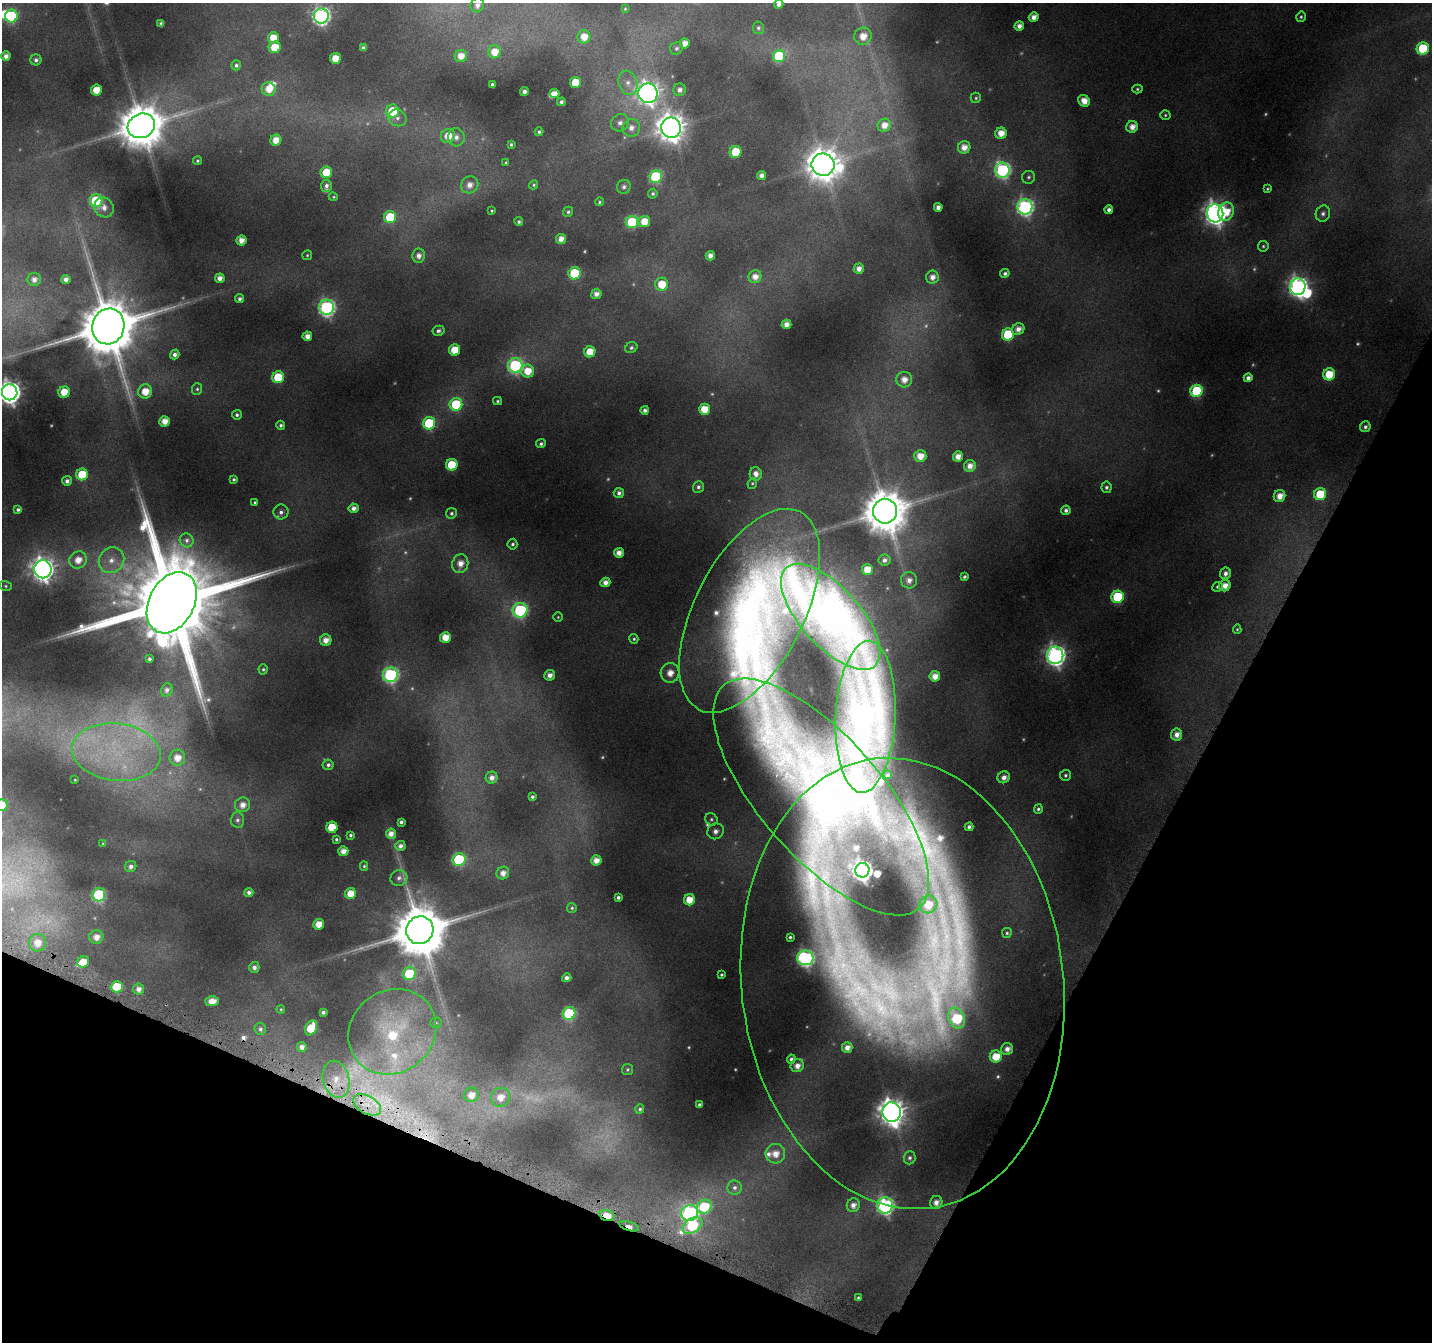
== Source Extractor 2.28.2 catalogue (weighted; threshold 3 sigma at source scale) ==
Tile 15 of 4 x 4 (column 3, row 4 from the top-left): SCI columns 2885-4314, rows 307-1646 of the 5745 x 5877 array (HDU 1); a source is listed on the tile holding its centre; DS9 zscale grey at full resolution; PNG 1434 x 1344 px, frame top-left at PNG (2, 3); each listed source drawn as its Kron ellipse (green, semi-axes under 4 px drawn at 4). Shown black and unused: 24% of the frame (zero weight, under 4 of 8 exposures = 2% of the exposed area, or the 3 px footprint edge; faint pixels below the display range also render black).
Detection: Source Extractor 2.28.2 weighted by HDU 2 'WHT'; one run over the whole footprint, this tile lists its part. Background 0.0917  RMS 0.0092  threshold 0.0376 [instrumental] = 3 sigma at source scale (4.09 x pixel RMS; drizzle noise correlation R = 1.36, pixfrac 0.8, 0.0396/0.0396 arcsec/px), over >= 5 px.
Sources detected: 328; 33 too faint to see at this stretch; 2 inside a brighter object's white glare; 2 cosmic-ray / hot-pixel residue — neither listed nor drawn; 10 inside a brighter listed object's ellipse — not listed separately; the other 281 listed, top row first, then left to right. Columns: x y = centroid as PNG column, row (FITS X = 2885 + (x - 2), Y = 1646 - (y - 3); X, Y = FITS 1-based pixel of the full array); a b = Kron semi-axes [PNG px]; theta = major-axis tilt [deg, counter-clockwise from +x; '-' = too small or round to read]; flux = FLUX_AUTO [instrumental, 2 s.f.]
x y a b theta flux
779 4 5 4 - 4.1
477 5 7 6 - 4.9
625 9 4 3 - 0.97
11 16 6 6 - 70
321 16 7 7 - 300
1034 17 5 4 - 7
1301 17 5 4 - 1.5
161 24 4 4 - 3
1019 26 5 4 - 5.8
758 28 6 5 - 2.1
863 36 9 8 - 13
584 37 6 6 - 11
273 38 5 5 - 15
685 43 5 5 - 8.9
275 47 6 5 - 21
363 48 4 4 - 3
676 48 6 6 - 2.4
1423 48 6 6 - 51
494 52 6 6 - 14
6 56 5 4 - 6
461 56 6 6 - 11
779 56 6 6 - 60
335 58 5 5 - 14
36 60 5 5 - 3
236 65 5 5 - 2.4
575 83 5 5 - 23
628 83 12 9 -70 8.4
492 84 4 3 - 1.9
269 89 7 6 - 12
1137 89 5 4 - 1.3
96 90 5 5 - 16
680 90 6 6 - 5
524 91 4 4 - 3.8
648 93 10 9 - 670
555 94 5 4 - 7.8
976 98 5 5 - 1.5
1084 101 6 5 - 11
561 102 4 4 - 2.7
392 111 6 6 - 33
1165 115 5 4 - 1.4
397 118 9 8 - 4.4
620 123 9 8 - 5.3
884 125 7 6 - 9.9
141 126 14 12 25 3800
1132 127 6 5 - 8.6
631 128 9 8 - 7.3
671 128 10 9 - 1400
539 132 4 4 - 1.7
1001 133 6 5 - 12
448 136 7 7 - 16
456 137 9 8 - 5.5
276 140 6 5 - 12
511 144 4 3 - 1.3
964 147 6 6 - 9.2
735 152 6 5 - 26
197 161 4 4 - 1.6
506 163 4 3 - 1.2
823 165 11 11 - 1900
1002 170 7 7 - 210
326 172 6 5 - 25
761 175 4 4 - 5.1
656 177 6 6 - 96
1029 177 6 6 - 2.1
470 185 9 8 - 7.8
534 185 5 4 - 1.2
326 186 6 5 - 3.3
624 187 7 6 - 3.2
1267 189 3 3 - 1.1
653 194 5 4 - 1.8
333 197 4 4 - 0.94
96 201 6 6 - 88
599 202 4 4 - 1.3
104 207 10 9 - 7.5
938 207 4 4 - 5.2
1025 207 8 7 - 280
1109 210 4 4 - 3.8
492 211 3 3 - 0.91
568 212 5 5 - 1.9
1226 212 9 7 70 19
1215 213 9 8 - 660
1323 214 8 7 - 3.4
390 217 6 6 - 47
644 221 6 5 - 15
519 222 4 4 - 1.7
632 222 6 6 - 73
561 239 5 5 - 8.1
241 240 5 5 - 9.2
1263 246 5 5 - 1.4
307 255 5 5 - 1.2
419 256 7 6 - 5.9
710 256 4 4 - 5.7
859 269 5 5 - 6.5
575 273 6 6 - 57
1005 273 5 4 - 2.5
755 277 6 6 - 8
932 277 6 6 - 6.7
220 278 5 4 - 6.4
34 279 7 6 - 5.5
66 279 4 4 - 4.9
662 284 6 6 - 20
1298 287 8 7 - 440
596 294 5 5 - 5.8
240 299 4 4 - 2.6
327 307 7 7 - 250
786 324 5 4 - 7.3
108 326 18 16 74 7600
1018 329 6 5 - 6.9
438 331 6 5 - 2.6
1008 334 6 6 - 54
307 336 5 4 - 7.8
631 348 6 5 - 2.2
455 350 6 5 - 21
590 352 5 5 - 16
175 354 5 4 - 3.7
515 365 7 7 - 160
528 371 6 6 - 16
1329 374 6 6 - 24
278 377 6 5 - 44
1248 378 4 4 - 4.1
904 380 8 7 - 9.8
197 389 6 5 - 1.8
145 391 7 7 - 15
1197 391 6 6 - 71
10 392 8 7 - 650
64 392 5 5 - 17
498 401 4 3 - 1.4
456 404 6 6 - 51
704 409 5 5 - 16
645 410 4 4 - 3
237 415 5 5 - 2.3
165 421 5 5 - 11
429 423 6 6 - 69
281 425 4 4 - 2.1
1365 427 5 5 - 2.8
541 444 5 4 - 2.2
920 456 6 6 - 12
958 456 5 5 - 9.1
452 465 6 5 - 35
970 466 6 5 - 7.7
82 474 6 6 - 33
756 474 6 6 - 6
234 479 3 3 - 1.6
67 481 5 5 - 3.5
752 483 5 4 - 1.2
698 487 6 5 - 2.5
1106 487 6 5 - 2.4
619 493 5 5 - 3.5
1320 494 6 6 - 37
1280 496 6 5 - 11
255 502 3 3 - 1.1
354 508 5 5 - 4.7
18 510 4 3 - 2
1066 510 5 4 - 3.3
885 511 12 12 - 3600
281 512 7 7 - 4
451 513 5 5 - 2
187 540 7 6 - 2.9
512 544 5 5 - 2.1
619 553 5 5 - 7.9
78 560 9 8 - 12
111 560 13 12 - 13
884 560 6 5 - 3.9
460 564 9 8 - 9.1
43 569 9 8 - 670
867 570 5 5 - 16
1225 573 6 5 - 4.5
964 577 4 4 - 2
909 580 8 8 - 6.4
605 582 5 4 - 6.7
6 586 6 5 - 1.5
1225 586 6 5 - 9.3
1217 587 5 4 - 1.8
1118 597 6 6 - 62
172 603 32 22 62 26000
520 610 7 7 - 140
750 611 111 54 63 570
558 617 4 4 - 1
831 617 66 29 -48 710
1237 629 5 4 - 1.2
445 637 5 5 - 15
634 639 5 4 - 1.5
326 640 6 5 - 8.7
1055 655 9 8 - 450
149 659 4 3 - 2.4
263 669 5 4 - 1.6
670 673 10 9 - 14
390 675 7 7 - 190
550 675 5 5 - 6.2
935 676 5 5 - 10
167 690 6 5 - 3.7
865 717 76 30 87 490
1177 734 6 5 - 6.8
116 752 44 28 -7 99
177 758 8 8 - 11
328 765 5 5 - 2.6
888 775 4 3 - 2
1065 775 5 5 - 2
1004 777 6 5 - 5.5
492 778 6 6 - 5.9
75 780 3 2 - 0.5
532 797 3 3 - 1.8
821 797 148 60 -49 150
2 805 6 5 - 23
243 805 8 7 - 7.9
1038 809 5 4 - 1.8
711 819 6 6 - 2
237 820 7 6 - 3.1
401 822 4 4 - 2.3
332 827 5 5 - 29
969 827 4 4 - 2.9
716 831 8 7 - 6
391 834 5 5 - 6.9
350 835 3 3 - 1.5
336 839 3 3 - 1.3
103 844 4 3 - 0.95
400 846 5 4 - 4.3
343 851 5 5 - 8.1
459 859 6 6 - 84
596 860 5 5 - 8.7
131 866 6 5 - 3.9
364 866 4 4 - 1.3
862 870 7 7 - 500
503 873 6 6 - 7
399 878 8 8 - 4.4
249 892 4 4 - 3.7
351 894 5 5 - 15
99 895 6 6 - 110
618 898 4 4 - 2.4
689 900 6 5 - 16
928 904 9 8 - 16
572 908 5 5 - 1.6
319 924 5 5 - 13
420 930 14 13 - 6300
1007 933 5 5 - 1.6
96 937 7 6 - 7.9
790 937 3 3 - 1.5
37 943 8 8 - 12
805 958 8 7 - 250
83 962 6 5 - 16
254 967 5 5 - 4.1
409 974 6 6 - 52
721 975 4 3 - 1.5
567 978 4 4 - 4.4
902 983 226 161 -83 820
117 987 6 5 - 33
139 989 5 5 - 5.8
212 1001 7 5 2 11
281 1009 4 4 - 0.91
323 1012 4 4 - 2.5
569 1013 6 6 - 88
957 1018 11 8 -68 62
436 1023 5 5 - 1.2
311 1028 8 5 63 28
260 1029 6 5 - 2.2
392 1032 46 41 38 110
302 1047 5 4 - 4.7
847 1047 5 5 - 6.4
1007 1049 6 6 - 6.5
996 1056 6 6 - 21
791 1059 4 4 - 3
797 1066 7 6 - 6.9
627 1070 5 5 - 1.6
336 1079 19 13 -75 23
471 1095 7 7 - 8.4
500 1097 10 9 - 12
367 1105 15 9 -30 16
699 1105 3 3 - 1.5
640 1109 5 4 - 1.9
892 1112 10 9 - 1000
775 1154 10 9 - 12
910 1158 6 6 - 2.7
735 1188 7 7 - 3.4
936 1202 6 6 - 6.8
853 1205 7 6 - 6.4
885 1205 8 7 - 240
704 1207 7 6 - 53
690 1213 8 8 - 230
607 1216 8 5 -15 20
692 1225 11 7 31 75
629 1226 10 4 -16 9.3
858 1298 3 3 - 1.3
Overlapping masked pixels (flux is a lower limit): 5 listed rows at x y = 902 983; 336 1079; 367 1105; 607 1216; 629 1226
Isophote crosses this tile's border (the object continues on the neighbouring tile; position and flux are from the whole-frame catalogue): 3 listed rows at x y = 779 4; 10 392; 2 805